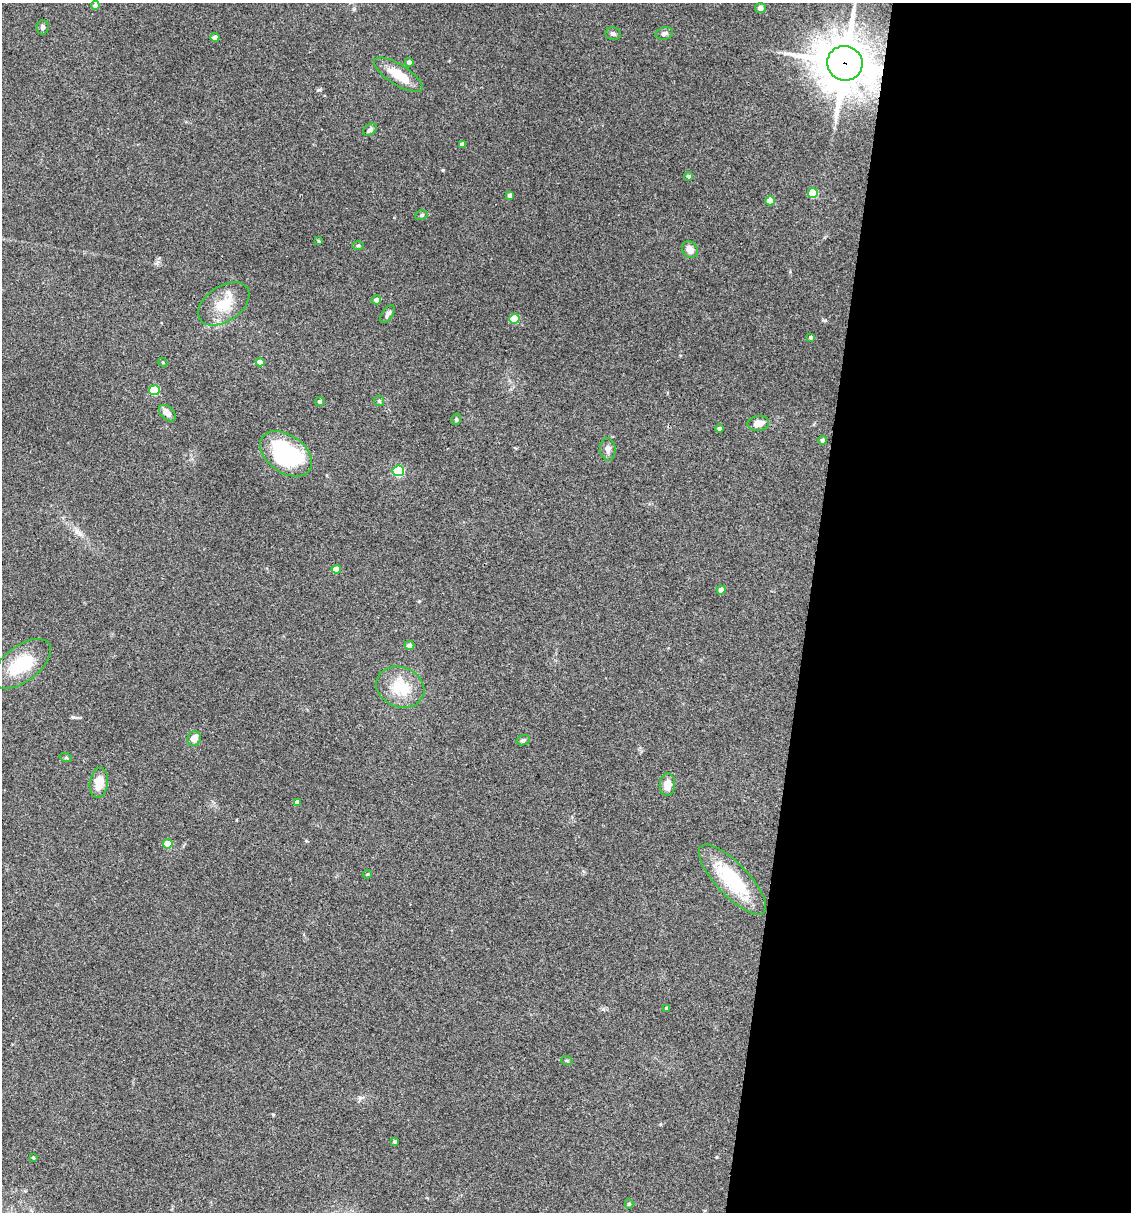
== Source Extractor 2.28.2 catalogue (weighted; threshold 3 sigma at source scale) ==
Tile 12 of 4 x 4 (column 4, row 3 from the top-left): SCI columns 3621-4749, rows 1213-2422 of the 4864 x 4846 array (HDU 1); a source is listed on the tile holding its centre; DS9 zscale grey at full resolution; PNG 1133 x 1214 px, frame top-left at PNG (2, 3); each listed source drawn as its Kron ellipse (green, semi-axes under 4 px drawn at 4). Shown black and unused: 29% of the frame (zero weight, under 3 of 4 exposures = <1% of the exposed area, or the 3 px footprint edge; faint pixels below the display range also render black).
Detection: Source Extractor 2.28.2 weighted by HDU 2 'WHT'; one run over the whole footprint, this tile lists its part. Background 0.127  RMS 0.0075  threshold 0.0338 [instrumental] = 3 sigma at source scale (4.5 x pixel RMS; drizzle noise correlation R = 1.50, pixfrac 1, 0.05/0.05 arcsec/px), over >= 5 px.
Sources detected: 56; all 56 listed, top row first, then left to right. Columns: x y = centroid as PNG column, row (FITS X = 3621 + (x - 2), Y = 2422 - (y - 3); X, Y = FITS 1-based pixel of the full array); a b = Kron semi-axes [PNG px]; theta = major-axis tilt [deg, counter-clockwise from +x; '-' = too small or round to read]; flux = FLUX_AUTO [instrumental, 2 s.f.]
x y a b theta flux
95 5 4 4 - 2.8
760 8 5 5 - 3.2
43 27 7 6 - 1.9
664 33 9 6 13 2.3
613 34 8 6 -13 2.1
215 37 4 4 - 4.6
409 62 4 4 - 2.5
845 63 18 17 - 3100
398 75 28 10 -32 16
370 130 7 5 38 2.1
462 144 4 4 - 2.9
688 176 4 4 - 1.5
813 193 5 5 - 23
510 195 4 4 - 2.3
770 201 4 4 - 7.7
421 215 6 4 19 1.1
319 241 3 3 - 0.7
358 245 5 3 - 0.94
690 249 9 7 -58 6
376 300 5 4 - 3.1
224 304 28 17 34 20
388 314 10 5 56 2.1
514 319 5 5 - 24
811 337 3 3 - 1.5
163 362 5 4 - 0.72
260 362 4 4 - 6.4
154 390 5 5 - 35
320 401 4 4 - 1.8
379 401 5 5 - 1.1
167 413 10 6 -42 4.7
456 419 6 4 72 1.1
758 423 11 7 7 6.6
720 429 4 4 - 2
823 440 4 4 - 2.1
608 449 11 8 -85 3.5
286 454 29 18 -35 76
398 471 6 5 - 70
336 569 4 4 - 8.8
721 590 4 4 - 4.6
409 645 5 4 - 3.3
22 664 34 17 37 34
400 687 25 20 -22 24
194 739 7 6 - 6.1
523 740 7 5 20 1.4
66 758 6 4 -18 1
99 783 15 9 82 11
667 784 11 7 89 8.2
297 802 4 4 - 2.5
168 844 5 4 - 13
367 874 5 4 - 0.8
732 880 46 16 -47 48
667 1008 4 3 - 1.8
567 1061 6 3 -18 0.8
395 1142 4 4 - 1.5
33 1158 3 3 - 0.96
629 1204 5 4 - 1.2
Overlapping masked pixels (flux is a lower limit): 1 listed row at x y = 845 63
Unlisted compact peaks at least as high as the median listed source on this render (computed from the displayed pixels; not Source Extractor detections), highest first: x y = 319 90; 443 170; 73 717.